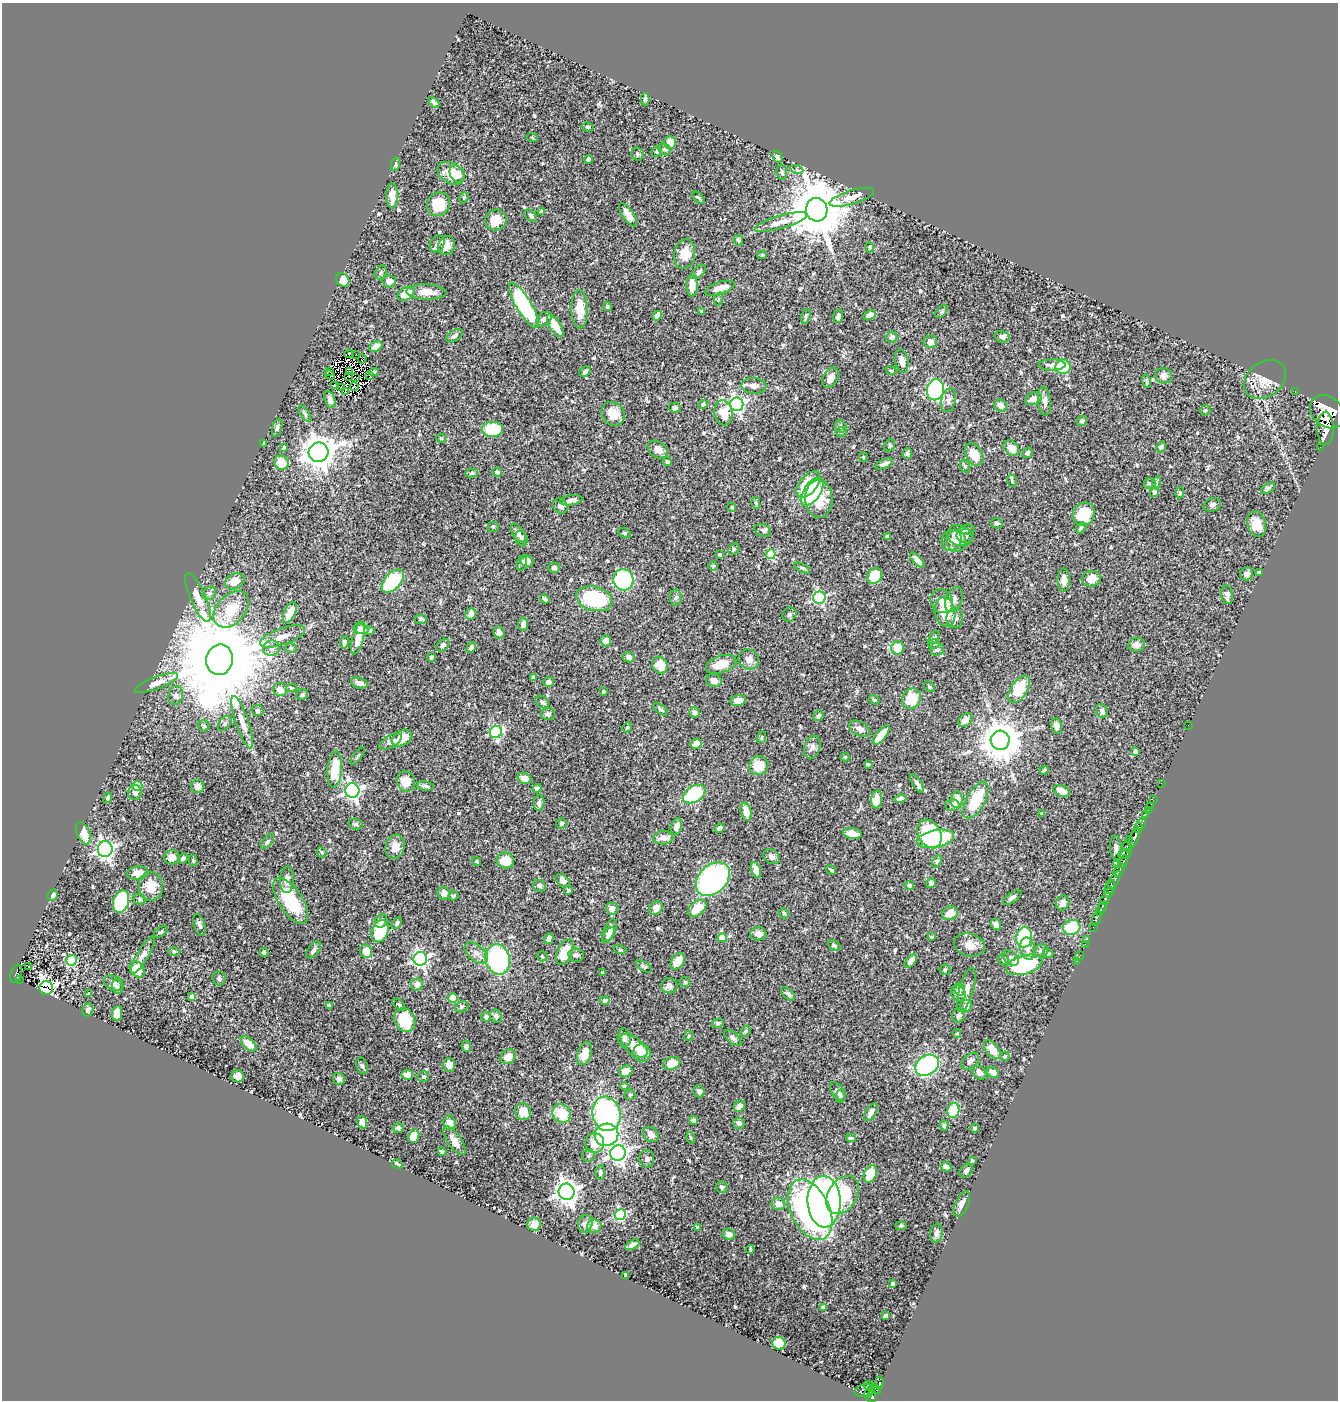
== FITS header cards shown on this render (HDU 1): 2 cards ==
NAXIS1  =                 1336
NAXIS2  =                 1398

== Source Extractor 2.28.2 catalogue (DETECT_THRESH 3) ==
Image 1336 x 1398 px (HDU 1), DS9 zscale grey, 1 PNG px = 1 image px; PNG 1340 x 1402 px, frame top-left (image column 1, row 1398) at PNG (2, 3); each listed source drawn as its Kron ellipse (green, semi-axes under 4 px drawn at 4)
Background 0.541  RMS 0.017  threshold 0.0514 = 3 sigma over >= 5 px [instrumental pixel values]
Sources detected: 571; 6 with non-positive FLUX_AUTO (blend fragments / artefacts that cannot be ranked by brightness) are neither listed nor drawn; of the other 565, the 500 brightest by FLUX_AUTO listed and drawn (65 fainter detections omitted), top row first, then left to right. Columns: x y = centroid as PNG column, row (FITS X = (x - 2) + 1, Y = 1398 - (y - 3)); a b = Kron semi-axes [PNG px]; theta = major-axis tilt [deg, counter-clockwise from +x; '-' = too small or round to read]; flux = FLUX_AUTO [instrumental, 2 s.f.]
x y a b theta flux
645 99 6 3 -90 2.5
434 102 6 3 -47 2.6
588 127 6 4 -16 1.7
532 137 6 3 -20 1.3
670 142 6 6 - 20
665 150 7 5 -34 2.5
657 152 5 5 - 1.9
637 154 6 6 - 2.7
777 157 6 4 -67 2.5
589 159 4 4 - 7.6
395 164 7 4 77 2.1
797 170 6 4 -19 1.9
782 172 7 5 -84 2.6
451 173 14 10 -29 24
457 174 9 6 -58 12
392 196 12 6 89 14
852 197 23 7 17 10
464 198 6 4 69 1.7
699 198 7 3 -45 1.6
438 204 12 11 - 38
817 210 12 10 -78 8800
541 212 4 4 - 2
628 215 13 5 -56 9.2
531 216 7 5 -42 2.2
496 220 11 10 - 21
781 222 27 6 17 13
738 240 5 4 - 2.2
437 244 9 7 60 3.8
446 246 10 8 59 13
869 247 5 3 - 1.3
685 254 15 10 81 17
762 255 5 3 - 1.8
381 272 7 5 63 2.6
699 272 8 5 50 4.3
343 280 7 6 - 22
389 281 7 6 - 8.5
692 286 11 5 -89 14
720 288 15 6 19 17
427 292 20 7 -2 14
406 294 9 6 32 25
718 299 6 4 71 1.7
524 305 26 7 -59 120
607 306 4 4 - 2
580 309 19 8 -88 19
941 311 8 4 45 1.9
701 312 4 3 - 2.9
869 315 6 4 31 9.3
657 316 5 4 - 5.1
806 316 8 4 75 2.4
838 316 7 4 74 3.7
544 319 8 6 40 4.2
555 326 13 5 -58 18
455 336 9 5 33 3.3
892 337 6 5 - 4.7
1002 337 8 5 -10 4.7
930 342 7 6 - 6.5
376 346 7 5 29 7.2
349 354 5 2 - 1.4
355 355 3 2 - 1.7
362 359 4 3 - 1.9
902 361 12 6 -79 8.3
1052 365 13 5 1 5
1063 367 7 7 - 61
330 371 3 2 - 2.4
891 371 5 3 - 1.8
349 372 3 2 - 1.6
374 372 5 4 - 2.1
585 372 6 4 44 3.1
330 375 5 2 - 2
369 375 3 2 - 2.1
349 376 3 2 - 1.4
1164 376 8 7 - 4.5
356 378 3 2 - 1.4
831 378 11 7 61 7.9
1265 380 23 17 37 17
1146 381 7 4 -72 1.7
334 386 4 2 - 1.9
754 386 12 8 -4 5.5
342 387 2 2 - 2
354 387 4 2 - 1.3
935 390 10 8 79 200
345 391 3 2 - 1.8
1295 392 2 2 - 7
1033 399 9 6 19 9.9
330 400 9 5 -73 6.4
948 400 12 7 75 5.7
1045 401 14 6 -85 7.2
703 404 5 4 - 2
737 404 7 6 - 250
1000 405 6 6 - 8.1
675 408 6 5 - 2.6
1205 410 5 5 - 1.5
1327 412 19 14 -41 4700
724 413 12 9 -81 22
305 414 9 3 -57 2.3
613 414 13 11 -46 15
1082 421 5 5 - 2.9
841 426 6 5 - 2.1
277 428 9 4 73 2.2
1325 428 16 8 -88 2000
493 429 10 7 0 57
841 432 5 4 - 1.8
441 438 5 4 - 1.3
263 443 4 2 - 1.4
890 446 6 5 - 2.1
284 447 4 4 - 2.3
1161 447 5 4 - 2.2
1320 447 2 2 - 5.8
1011 448 9 6 -42 13
658 449 11 8 -34 8.6
319 452 10 9 - 2300
907 453 5 4 - 2.6
1027 453 5 4 - 3.1
974 455 12 8 -60 19
863 457 5 4 - 1.3
667 462 4 4 - 2.2
281 463 7 7 - 19
884 464 9 4 22 5.1
965 466 6 5 - 2.1
497 472 5 4 - 3.3
472 473 6 4 11 2
1012 481 6 4 -76 1.8
1149 483 6 5 - 2.2
1156 483 6 4 73 1.6
808 484 15 8 50 59
1268 488 8 4 34 2.5
812 491 16 8 55 48
1154 492 5 4 - 2.2
1180 493 6 4 87 1.5
819 499 19 13 -88 35
571 500 11 5 8 6
756 503 6 4 -79 1.8
1212 505 9 6 23 3.5
560 506 8 6 -47 3.3
732 507 5 4 - 1.4
1084 514 12 10 60 43
997 523 6 5 - 2.4
1257 524 13 9 -74 17
493 527 5 5 - 1.5
1080 528 6 4 57 2.4
763 530 8 6 -27 2.8
967 530 7 5 8 2.3
518 533 10 5 -57 5.4
625 533 7 4 -27 1.7
960 535 13 10 -24 9.9
965 536 8 7 - 3.9
887 537 4 3 - 1.4
521 539 8 5 -66 4.1
951 540 11 9 44 7.7
956 541 11 9 -72 9
734 549 6 5 - 2.3
771 554 5 5 - 56
720 555 3 3 - 1.8
917 560 9 4 -46 5.7
527 561 6 6 - 7.2
522 563 8 5 74 2.7
713 566 5 5 - 1.4
554 568 6 5 - 2.4
802 568 8 4 -26 1.9
1259 572 4 3 - 2.4
1247 574 7 6 - 4.1
874 576 8 7 - 37
1091 579 9 7 12 13
623 580 11 10 - 150
1064 580 11 6 89 7.8
235 581 10 7 26 15
393 581 13 8 48 88
209 593 7 6 - 3.2
1227 595 9 6 -80 4.3
676 597 8 6 88 2.9
198 598 26 7 -67 13
819 598 6 6 - 130
545 599 5 3 - 2.1
594 599 18 12 -14 94
954 599 13 8 68 7.2
942 601 12 10 -54 8.8
231 609 21 14 48 39
290 612 11 5 65 16
945 612 15 10 -82 29
471 614 6 5 - 7.7
789 615 7 6 - 2.4
955 618 10 8 88 6.8
421 619 6 5 - 1.9
523 624 6 5 - 5.8
361 629 7 5 -21 6.7
369 630 5 4 - 2.7
499 632 6 5 - 5.7
283 636 24 8 19 12
358 638 17 5 76 15
934 638 7 4 54 1.7
606 641 5 5 - 7.4
344 642 6 4 81 3
934 644 5 4 - 1.9
443 645 7 5 43 3.9
1137 645 8 7 - 5.6
471 647 5 4 - 3.8
272 648 8 7 - 6.1
291 648 6 5 - 1.9
898 648 6 6 - 21
937 649 7 6 - 3.7
431 657 4 4 - 2.3
629 657 6 5 - 6
749 659 10 9 - 7.4
220 660 15 13 78 28000
721 664 16 8 18 16
660 665 9 7 -62 20
533 677 4 3 - 2.2
714 680 8 6 -16 8.2
548 682 5 5 - 5.9
156 683 23 6 21 9.3
359 683 9 5 -16 4.9
929 687 6 4 -49 1.7
291 688 5 4 - 1.8
1019 689 15 8 57 36
280 690 7 6 - 9.6
603 692 3 3 - 1.3
176 695 9 7 78 4.1
302 695 6 5 - 2.1
911 699 11 9 62 34
874 700 6 4 -35 1.6
738 701 7 5 12 8.1
542 702 7 5 -39 2.9
661 709 9 4 -35 2.2
257 710 6 6 - 2.5
1102 711 7 5 -71 3.5
694 712 5 5 - 5.1
548 714 7 6 - 2.8
818 716 6 5 - 2.2
965 720 8 6 44 7.2
242 722 28 6 -71 13
225 723 8 5 49 3.1
1188 725 2 2 - 93
204 726 6 5 - 2.2
1057 726 8 5 -76 5.7
627 727 5 3 - 1.5
859 729 11 6 -29 5.6
496 732 6 6 - 140
881 735 11 5 50 16
762 737 6 3 70 1.3
402 738 11 7 31 23
1000 740 9 9 - 3100
391 741 12 6 32 5
696 744 6 5 - 14
812 747 12 7 71 6.3
1135 752 4 4 - 2.3
358 756 10 3 55 1.7
845 757 4 4 - 1.6
868 764 4 3 - 1.5
759 766 10 9 - 22
335 769 18 7 86 37
1044 770 5 2 - 1.5
524 778 7 5 -16 9.3
406 781 10 9 - 17
917 783 11 4 -57 3.7
1161 783 2 2 - 6.8
137 786 5 5 - 54
197 786 6 6 - 6.1
425 786 8 4 -8 3
537 788 5 4 - 4.2
352 791 7 7 - 330
1062 791 9 5 -24 8.2
135 793 7 6 - 6.1
694 794 12 8 32 74
108 798 5 3 - 1.9
900 798 6 3 14 2.8
877 799 9 5 82 11
957 800 8 6 85 15
976 800 20 9 62 51
1153 800 2 2 - 6.2
539 803 8 5 86 3.7
952 805 7 6 - 5.3
1150 806 2 2 - 8.1
1148 810 2 2 - 6.7
746 812 9 5 -78 9.9
1042 814 4 4 - 1.7
1146 814 2 2 - 9
561 823 5 5 - 2.2
356 824 7 5 -21 2.2
1141 824 6 3 58 150
676 827 8 5 69 6.6
720 828 5 4 - 3.5
1138 828 5 4 - 480
83 833 12 6 -70 22
852 834 9 5 -7 13
929 834 15 11 -60 62
663 838 10 6 4 8.6
1134 838 11 3 72 490
935 839 19 8 11 130
1129 839 3 2 - 20
267 841 9 4 49 2.1
395 847 12 9 75 12
1127 847 5 4 - 140
1116 848 12 5 -84 4.9
105 849 8 7 - 420
322 852 5 4 - 1.8
1125 854 7 4 17 110
172 857 8 7 - 9.4
771 857 9 6 -38 4.8
183 858 5 4 - 3.6
193 860 5 4 - 1.5
505 860 8 8 - 24
477 861 4 4 - 1.6
937 861 6 3 62 1.5
1123 861 6 3 62 210
1116 864 2 2 - 25
756 870 8 4 -70 8.7
831 870 5 3 - 1.4
1119 870 7 4 51 280
138 873 11 6 8 11
713 879 20 14 44 260
287 880 13 7 89 5.8
563 880 8 5 -39 5.7
1115 880 10 3 62 160
931 883 5 4 - 4.2
909 885 5 4 - 4.3
151 886 14 12 -88 21
539 886 7 5 -33 2.8
1110 887 7 5 78 620
568 890 4 4 - 1.7
1109 892 5 3 - 290
444 893 6 6 - 6.7
53 895 6 5 - 3.3
453 896 5 4 - 2.1
1012 898 11 4 36 3.3
139 899 6 5 - 2.2
1104 900 5 3 - 240
121 901 11 7 73 87
291 901 26 11 -56 56
1063 903 8 6 60 8.5
1102 907 6 3 65 270
656 908 7 6 - 8.6
697 908 10 6 40 23
612 909 6 5 - 7.4
1100 912 3 3 - 140
784 913 5 4 - 1.6
950 913 8 6 21 12
1097 919 7 3 68 100
381 921 7 6 - 3.7
397 923 6 4 57 2.5
996 924 6 4 -58 4.6
200 925 11 5 -71 4
1072 927 9 7 14 40
1093 927 2 2 - 36
610 930 12 5 66 4.9
380 931 11 8 68 49
161 932 8 4 36 1.8
758 934 8 6 -2 6.6
608 935 9 5 54 3.2
932 937 4 3 - 1.3
1024 937 10 8 79 83
722 938 4 4 - 13
549 939 5 4 - 4.2
1087 940 2 2 - 4.8
1085 944 3 2 - 3.3
834 945 6 4 -27 2.1
969 945 16 11 -15 11
1028 949 11 7 -78 7.3
314 950 9 5 54 3.7
620 950 6 4 -18 1.4
174 951 6 4 1 1.7
366 951 7 6 - 13
1041 951 7 6 - 3.1
264 952 5 3 - 3
565 952 14 7 68 31
476 953 14 7 -39 7.4
1048 953 5 4 - 2.6
143 955 21 5 59 9.9
576 955 8 6 -7 3.8
542 956 5 5 - 1.4
1079 956 5 2 - 8.1
1011 958 9 6 -44 3.5
420 959 7 6 - 320
498 959 15 12 -77 130
72 960 5 5 - 58
1004 960 5 5 - 2.4
678 961 9 6 57 20
911 961 8 5 49 6.6
1077 961 2 2 - 3.8
1024 965 19 9 16 110
29 966 3 3 - 2.8
644 967 9 4 -34 2
137 969 9 6 -50 26
945 970 5 5 - 1.5
603 972 3 3 - 1.5
16 974 9 5 74 130
19 979 3 2 - 6
219 979 7 6 - 3.2
685 982 5 5 - 1.7
114 983 10 7 -25 6.9
417 985 6 6 - 7.3
669 986 8 7 - 5.5
117 987 7 5 -78 2.8
46 988 7 6 - 280
959 989 6 5 - 3.1
966 989 22 7 74 10
958 993 8 7 - 7.1
89 994 3 3 - 1.7
788 994 8 5 -42 3
192 997 4 4 - 4.8
453 998 5 4 - 24
605 1001 4 4 - 2.5
329 1005 4 3 - 2.2
399 1005 8 4 -42 2.3
966 1006 6 6 - 4.9
462 1007 7 5 24 1.9
88 1010 6 5 - 4.4
117 1013 7 5 81 17
959 1015 7 6 - 3.7
496 1016 7 5 -65 2.9
486 1017 5 5 - 2.7
405 1020 12 10 -60 40
718 1023 6 4 13 2.4
745 1031 6 4 57 1.6
957 1033 4 4 - 1.5
689 1036 5 4 - 1.3
624 1038 9 6 -85 4.2
733 1038 10 5 -41 3.2
249 1044 9 5 -42 12
634 1045 16 8 -39 18
466 1046 6 4 -79 3.2
992 1049 11 6 -52 12
642 1053 9 8 - 14
584 1054 12 7 71 15
1005 1056 5 4 - 1.6
508 1057 8 6 44 12
970 1061 10 7 39 4.5
672 1063 9 6 15 19
449 1065 7 6 - 6.5
927 1065 12 9 35 140
362 1066 8 5 -68 2.5
626 1071 7 5 31 16
993 1072 6 5 - 8.5
980 1073 8 6 -41 5.5
407 1075 6 5 - 9.2
238 1076 6 6 - 6.4
424 1077 5 5 - 1.7
339 1079 6 5 - 3.6
624 1086 4 4 - 1.5
699 1091 6 5 - 3.5
838 1091 10 6 -57 5.3
630 1095 5 5 - 1.5
840 1096 6 5 - 2.2
740 1106 6 5 - 7.2
953 1110 7 6 - 40
523 1112 8 7 - 13
871 1112 10 5 57 5.7
562 1113 10 8 -53 32
606 1114 17 14 -76 180
693 1120 5 4 - 2.5
362 1122 6 5 - 5.9
449 1123 7 6 - 8.7
739 1123 6 5 - 4.2
944 1126 5 4 - 2
398 1128 5 5 - 2.3
975 1128 4 4 - 1.7
607 1135 12 11 - 180
651 1135 8 7 - 6.6
414 1136 7 5 67 17
691 1138 6 4 -73 1.5
851 1138 5 3 - 2
454 1141 17 7 -55 9
595 1143 10 9 - 21
442 1151 4 3 - 2
618 1153 8 7 - 370
589 1156 6 6 - 2.5
647 1159 9 7 -78 4.2
972 1161 3 3 - 1.6
397 1164 5 3 - 4
946 1167 5 4 - 6.4
966 1171 7 5 49 3.3
600 1172 7 4 83 2.7
870 1174 9 6 68 24
722 1187 6 5 - 3.7
566 1192 8 8 - 820
843 1195 21 14 57 62
824 1202 26 16 -87 620
778 1204 7 6 - 12
962 1204 14 6 65 6.9
810 1210 32 19 -64 260
620 1215 5 5 - 100
534 1224 7 7 - 9
585 1224 9 7 78 5.7
901 1225 6 4 1 1.3
594 1226 7 6 - 6.7
697 1227 4 3 - 1.5
937 1233 9 6 82 3.9
729 1234 6 5 - 6.9
632 1245 7 4 29 4.3
750 1249 4 2 - 1.5
626 1276 3 3 - 1.6
893 1284 4 3 - 2.5
823 1307 4 3 - 3.2
885 1316 4 3 - 4.7
779 1343 6 6 - 29
879 1383 6 3 82 94
869 1386 6 3 -34 27
876 1389 6 4 -45 46
864 1391 10 6 12 330
869 1393 6 3 55 140
872 1396 6 4 89 310
At the frame edge (FLAGS 8, measured only in part): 1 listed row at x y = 1327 412
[65 fainter detections neither listed nor drawn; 6 non-positive-flux detections neither listed nor drawn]